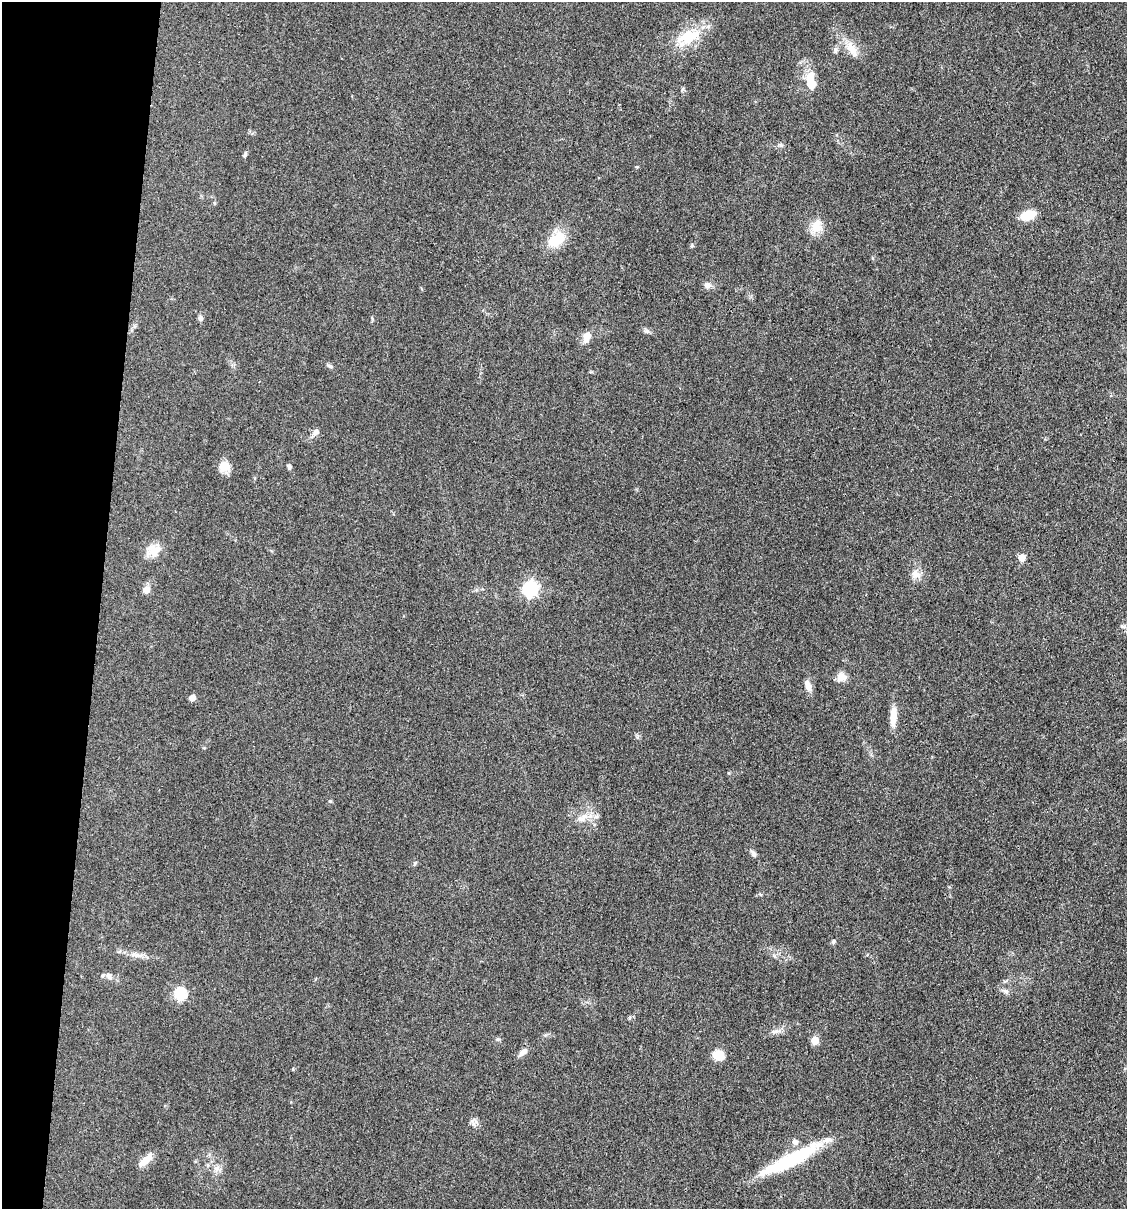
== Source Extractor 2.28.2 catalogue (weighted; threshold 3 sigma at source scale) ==
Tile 9 of 4 x 4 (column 1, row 3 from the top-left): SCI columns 233-1357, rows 1208-2414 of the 4848 x 4827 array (HDU 1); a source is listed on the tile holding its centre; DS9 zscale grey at full resolution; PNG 1129 x 1211 px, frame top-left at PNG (2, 2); no overlay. Shown black and unused: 9% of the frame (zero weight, under 3 of 4 exposures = <1% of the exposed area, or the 3 px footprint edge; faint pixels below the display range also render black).
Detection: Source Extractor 2.28.2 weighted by HDU 2 'WHT'; one run over the whole footprint, this tile lists its part. Background 0.0764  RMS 0.0059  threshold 0.0266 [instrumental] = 3 sigma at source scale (4.5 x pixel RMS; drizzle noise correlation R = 1.50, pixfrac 1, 0.05/0.05 arcsec/px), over >= 5 px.
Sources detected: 47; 2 inside a brighter listed object's ellipse — not listed separately; the other 45 listed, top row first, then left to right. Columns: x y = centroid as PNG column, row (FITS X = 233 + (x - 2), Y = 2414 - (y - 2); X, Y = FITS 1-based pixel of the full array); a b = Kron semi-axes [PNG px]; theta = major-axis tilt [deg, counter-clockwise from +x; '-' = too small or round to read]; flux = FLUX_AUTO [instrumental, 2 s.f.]
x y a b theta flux
689 36 33 16 16 20
852 49 25 11 -62 7.8
835 50 8 6 87 1.5
810 77 18 10 70 8.2
781 145 7 4 18 1.1
245 154 8 4 62 1.1
1028 215 11 7 20 17
816 228 17 12 -15 6.8
557 239 23 14 40 15
692 246 6 4 71 0.79
708 285 10 7 8 2.7
200 318 7 6 - 1.7
586 338 14 8 73 4.7
330 366 9 4 -24 1.3
316 432 8 7 - 2.3
224 466 13 13 - 6.6
289 467 6 5 - 1.5
153 550 20 14 4 7.8
1022 558 5 5 - 8.2
916 574 14 10 -33 4.3
530 589 7 6 - 140
146 590 10 9 - 3.1
1122 626 7 4 -19 1.1
841 677 11 10 - 4.9
808 685 16 8 -70 3.6
192 698 5 4 - 6.2
893 716 22 7 86 8.4
596 816 8 5 19 1.5
583 817 14 9 52 5
753 854 10 6 -56 1.8
834 941 6 5 - 0.95
137 955 20 6 -8 4.4
109 976 11 8 -52 2.5
1006 991 8 7 - 1.8
180 994 6 6 - 55
777 1031 12 2 0 1.5
815 1041 5 5 - 14
523 1052 12 6 40 3
718 1055 11 9 -20 10
293 1069 4 3 - 0.55
473 1122 13 5 -65 2.1
795 1142 8 7 - 2.4
791 1159 71 12 27 47
145 1160 24 8 42 5.4
217 1168 10 8 34 2.9
Unlisted compact peaks at least as high as the median listed source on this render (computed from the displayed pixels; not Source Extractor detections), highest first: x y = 330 801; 683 89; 647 331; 415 863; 498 1039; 637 737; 629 1018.